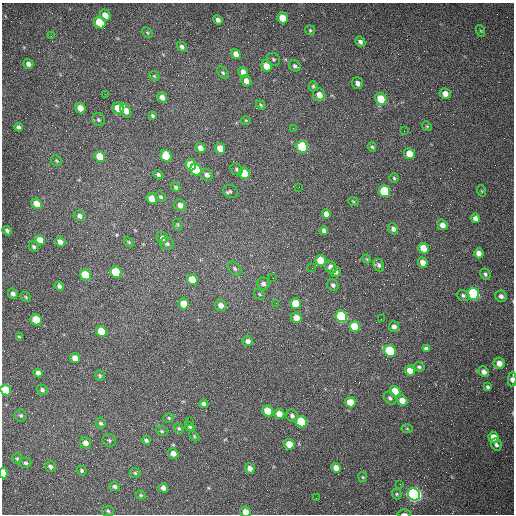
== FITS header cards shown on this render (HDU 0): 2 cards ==
NAXIS1  =                  512 /fastest changing axis
NAXIS2  =                  512 /next to fastest changing axis

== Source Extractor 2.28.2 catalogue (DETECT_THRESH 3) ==
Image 512 x 512 px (HDU 0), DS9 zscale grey, 1 PNG px = 1 image px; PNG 516 x 516 px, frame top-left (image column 1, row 512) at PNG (2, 3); each listed source drawn as its Kron ellipse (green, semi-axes under 4 px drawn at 4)
Background 1470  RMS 22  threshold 65.6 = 3 sigma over >= 5 px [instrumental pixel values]
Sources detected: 170; all 170 listed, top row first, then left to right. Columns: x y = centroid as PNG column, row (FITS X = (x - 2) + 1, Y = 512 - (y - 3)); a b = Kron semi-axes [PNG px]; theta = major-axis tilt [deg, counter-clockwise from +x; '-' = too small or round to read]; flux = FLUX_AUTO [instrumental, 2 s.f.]
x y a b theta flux
105 15 6 5 - 12000
283 18 6 5 - 27000
218 20 5 4 - 5500
100 23 6 5 - 78000
310 30 5 5 - 1900
481 31 6 4 -71 1700
147 33 6 4 -45 1800
51 36 3 2 - 1500
360 42 6 4 -44 3900
182 47 6 4 -48 3800
236 54 5 4 - 9500
273 59 7 6 - 2800
28 64 5 4 - 5400
266 66 6 5 - 19000
295 66 6 5 - 3000
243 72 5 4 - 11000
223 73 7 5 -48 2500
154 76 5 4 - 1700
246 81 6 5 - 8400
357 83 6 5 - 4900
313 86 5 4 - 2300
105 94 2 2 - 740
445 94 6 5 - 10000
319 95 6 6 - 12000
162 97 5 4 - 7500
381 99 6 5 - 36000
261 105 5 3 - 1800
80 108 5 5 - 12000
118 108 6 5 - 29000
126 111 7 5 -61 13000
152 116 4 3 - 2200
99 120 7 6 - 3300
246 120 5 3 - 1300
427 126 5 4 - 1700
19 127 4 3 - 3500
293 128 2 2 - 720
404 131 2 2 - 620
302 147 6 5 - 130000
372 147 5 4 - 2100
201 148 5 4 - 9100
220 148 5 5 - 19000
409 154 5 5 - 18000
100 156 6 5 - 27000
166 156 6 5 - 54000
56 161 6 5 - 2000
191 165 5 5 - 37000
237 169 6 5 - 2700
196 170 6 5 - 90000
244 173 6 5 - 42000
158 175 5 4 - 3300
207 175 6 5 - 5700
394 178 5 4 - 2000
176 187 5 4 - 2400
299 187 2 2 - 890
230 191 7 6 - 2800
385 191 6 5 - 99000
482 191 6 3 -71 1300
161 197 5 5 - 2400
152 199 5 5 - 27000
353 201 5 3 - 1400
37 204 5 5 - 19000
180 205 6 5 - 7600
326 214 5 4 - 7200
80 216 6 5 - 5200
475 218 5 4 - 7000
178 225 6 3 -71 1400
443 225 5 5 - 9300
393 229 5 5 - 4900
7 231 5 4 - 3700
324 231 4 4 - 4200
162 238 6 5 - 4800
40 240 5 4 - 14000
60 242 5 4 - 8400
129 242 6 4 -46 1600
167 244 7 6 - 3700
34 247 5 4 - 2700
423 248 5 5 - 22000
479 253 5 4 - 9200
367 259 4 3 - 1300
321 261 5 5 - 36000
423 262 5 4 - 9800
379 265 6 5 - 3500
331 267 7 5 -59 9700
235 268 8 5 -51 3600
312 268 2 2 - 770
116 272 6 5 - 82000
336 272 5 5 - 4300
485 274 6 5 - 3300
85 275 6 5 - 70000
273 278 2 2 - 730
192 280 6 5 - 30000
263 284 6 6 - 4600
333 285 6 5 - 3800
59 286 5 4 - 4100
13 294 5 4 - 4700
259 294 6 4 -38 1900
473 294 6 5 - 250000
463 296 6 5 - 3300
501 296 6 5 - 5300
26 297 6 3 -38 1600
276 303 3 2 - 1300
295 303 5 5 - 35000
184 304 5 5 - 26000
221 305 6 5 - 9800
341 316 6 5 - 170000
296 318 5 5 - 14000
381 319 2 2 - 760
36 320 6 5 - 56000
355 326 5 5 - 44000
394 327 5 5 - 5200
101 331 5 5 - 44000
19 337 4 3 - 1800
248 341 5 5 - 6200
426 348 4 4 - 3600
390 351 6 5 - 96000
75 358 5 4 - 15000
499 363 6 5 - 11000
419 367 5 4 - 2500
410 371 5 4 - 13000
484 372 5 4 - 6900
38 373 4 4 - 6000
100 375 5 5 - 2100
512 379 7 4 87 5700
488 387 4 3 - 2400
6 390 6 5 - 40000
42 390 6 5 - 3500
395 391 5 5 - 23000
390 398 7 5 -46 3300
402 400 5 5 - 14000
350 402 5 5 - 19000
204 404 4 4 - 5200
268 411 5 5 - 42000
279 414 5 5 - 14000
21 416 6 6 - 2900
292 416 6 5 - 4400
169 418 5 4 - 1900
189 421 2 2 - 660
301 422 6 5 - 84000
101 423 6 5 - 3100
190 427 5 4 - 2200
179 428 5 4 - 2200
407 429 6 4 -2 1700
162 431 6 4 -20 2100
194 436 6 4 -47 1600
494 437 5 5 - 18000
109 440 7 6 - 2700
146 440 4 4 - 3000
85 443 6 5 - 9100
289 444 5 5 - 23000
496 445 6 5 - 3800
173 453 5 5 - 9800
17 459 5 4 - 2100
25 463 6 5 - 3300
50 467 5 5 - 3700
250 468 5 5 - 7100
336 468 5 4 - 11000
82 471 5 4 - 2600
3 473 5 4 - 49000
135 473 5 5 - 2200
363 477 5 4 - 1600
400 484 2 2 - 880
115 486 5 4 - 3700
163 488 5 4 - 6400
397 494 5 5 - 2000
414 494 6 5 - 630000
141 495 5 4 - 1900
316 498 2 2 - 3600
108 511 6 5 - 2400
245 512 5 5 - 11000
404 514 7 2 -2 2500
At the frame edge (FLAGS 8, measured only in part): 5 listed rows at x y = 512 379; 6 390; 3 473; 245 512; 404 514